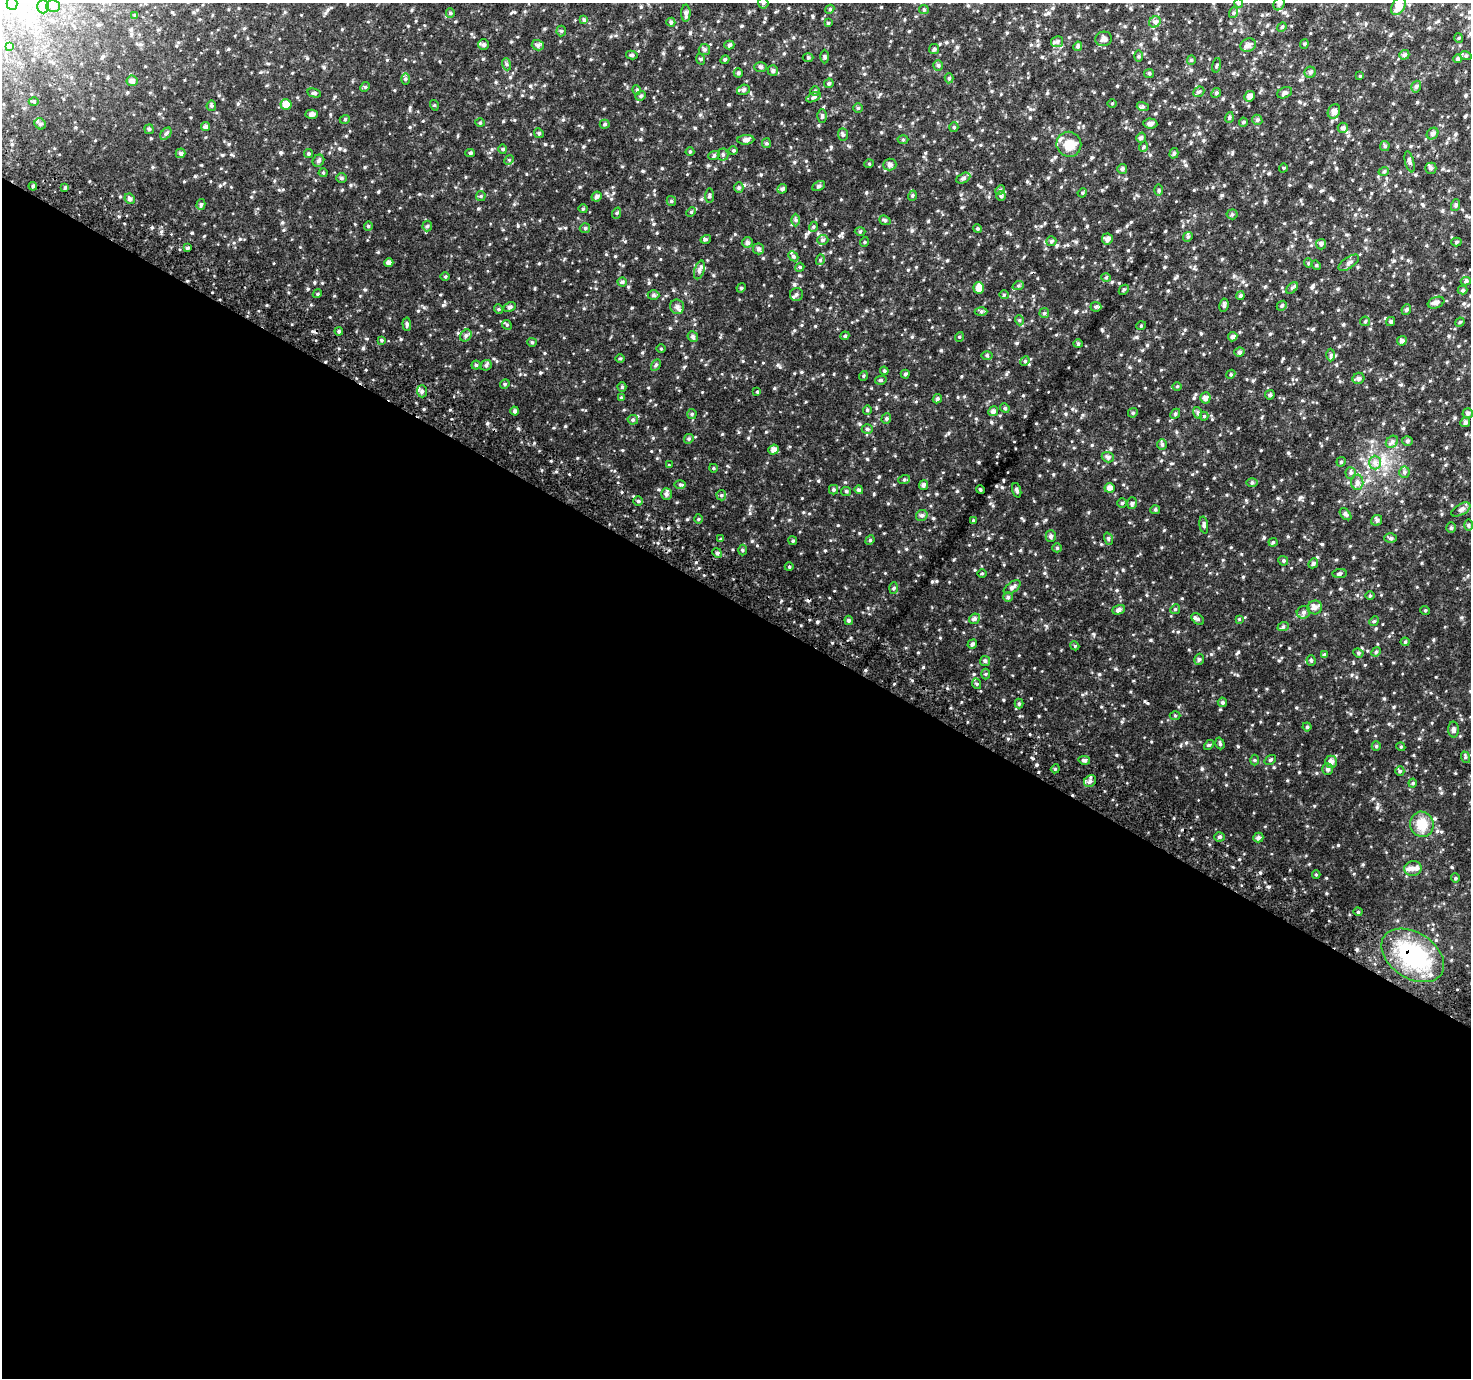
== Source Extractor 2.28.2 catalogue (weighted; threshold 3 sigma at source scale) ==
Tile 14 of 4 x 4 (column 2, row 4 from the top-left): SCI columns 1499-2967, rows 294-1669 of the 5928 x 6022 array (HDU 1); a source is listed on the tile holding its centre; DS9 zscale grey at full resolution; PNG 1473 x 1380 px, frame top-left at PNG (2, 3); each listed source drawn as its Kron ellipse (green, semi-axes under 4 px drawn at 4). Shown black and unused: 56% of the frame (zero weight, under 2 of 3 exposures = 2% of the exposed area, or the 3 px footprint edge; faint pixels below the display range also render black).
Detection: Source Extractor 2.28.2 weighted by HDU 2 'WHT'; one run over the whole footprint, this tile lists its part. Background 0.0912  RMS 0.018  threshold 0.0807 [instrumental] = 3 sigma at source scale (4.5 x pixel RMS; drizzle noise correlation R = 1.50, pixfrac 1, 0.0396/0.0396 arcsec/px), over >= 5 px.
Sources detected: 358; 1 cosmic-ray / hot-pixel residue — neither listed nor drawn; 3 inside a brighter listed object's ellipse — not listed separately; the other 354 listed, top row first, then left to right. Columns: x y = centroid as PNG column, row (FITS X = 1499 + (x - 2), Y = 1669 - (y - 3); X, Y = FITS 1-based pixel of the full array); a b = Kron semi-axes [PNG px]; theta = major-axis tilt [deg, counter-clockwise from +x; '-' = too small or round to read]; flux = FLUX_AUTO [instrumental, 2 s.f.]
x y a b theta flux
12 3 6 5 - 3.9
763 3 5 5 - 2.3
1239 3 5 3 - 1.7
1279 4 6 5 - 3.5
43 6 7 6 - 4.4
53 6 7 6 - 5
1398 6 9 6 60 14
830 9 4 3 - 1.5
924 10 5 4 - 2.1
450 13 5 4 - 1.9
686 13 8 4 90 4.4
1233 13 5 3 - 1.9
135 15 3 3 - 1.6
584 20 4 4 - 2.7
671 22 4 4 - 2.7
1155 22 6 5 - 3.2
828 23 4 4 - 1.6
1282 27 5 4 - 1.9
561 31 5 5 - 2
1459 38 5 3 - 1.5
1104 39 8 7 - 5.2
1057 42 6 5 - 3.2
1304 44 5 4 - 1.9
483 45 5 5 - 3
538 45 6 5 - 4.1
729 45 5 4 - 2.6
1248 45 8 6 26 6
10 46 4 4 - 1.7
1078 46 5 4 - 3.3
934 49 5 5 - 2.4
704 50 5 5 - 3.2
632 55 6 4 -14 2.5
1404 55 5 4 - 3.4
1138 56 6 4 89 1.9
1466 56 6 4 -18 2
825 57 7 3 -89 1.9
808 58 5 3 - 1.6
700 59 5 3 - 1.6
1458 59 4 4 - 2.5
725 60 4 4 - 1.9
1191 60 4 4 - 1.7
506 64 6 4 -71 2.3
938 65 5 4 - 2.6
1216 65 7 3 76 1.6
761 67 6 5 - 2.5
773 71 5 5 - 3.1
1310 72 5 5 - 3.3
738 73 4 4 - 2.4
1149 73 5 4 - 2
1360 76 4 4 - 1.4
949 78 5 4 - 2.4
405 79 6 4 89 2.2
132 81 5 5 - 5.1
829 83 5 4 - 2.6
365 87 5 4 - 1.8
1416 87 6 4 72 3
637 90 5 3 - 1.7
743 90 6 5 - 3.5
815 91 5 5 - 2
1199 92 6 5 - 2.8
314 93 7 4 -13 2.6
1216 93 5 4 - 2.1
1285 93 8 5 25 3.3
641 96 5 4 - 2.5
1249 96 5 5 - 6.7
814 97 8 4 27 2.8
34 101 5 3 - 1.6
1112 103 4 3 - 1.3
286 104 5 5 - 14
434 105 5 3 - 1.4
211 106 5 5 - 2.1
1143 107 6 4 -18 2.5
858 108 4 4 - 1.6
1334 111 7 6 - 7.1
312 114 6 4 2 5.2
822 116 6 4 89 2.4
1229 117 5 4 - 2.1
345 119 5 3 - 1.5
1257 120 5 4 - 2.4
1243 122 4 4 - 1.9
480 123 5 3 - 1.6
1150 123 7 5 -6 4.5
40 124 6 5 - 3
605 124 5 4 - 2.1
206 127 4 4 - 4.5
954 127 5 4 - 1.9
1343 128 5 5 - 3.5
149 129 5 4 - 2.2
539 133 5 4 - 2.1
166 134 7 4 53 2.9
1432 134 6 5 - 4
843 135 6 5 - 2.6
1141 138 5 4 - 3.1
746 140 8 5 4 5.1
903 140 5 3 - 1.6
766 143 5 4 - 2
1069 144 13 12 - 23
1385 146 5 4 - 2.1
1143 147 5 3 - 1.8
503 149 4 4 - 1.9
733 150 5 3 - 1.8
690 152 4 4 - 1.7
181 153 5 5 - 3.4
470 153 5 4 - 2.2
1174 153 5 4 - 2.7
308 154 4 4 - 2.4
714 155 6 3 19 1.8
723 155 6 5 - 2.8
509 160 5 4 - 1.9
318 161 6 5 - 3
1410 162 11 4 -76 4
869 164 5 3 - 1.4
890 165 6 6 - 5.5
1283 168 4 3 - 1.4
1431 168 5 5 - 3.2
1122 169 5 5 - 3.1
1384 171 5 3 - 1.7
323 173 4 4 - 1.8
341 178 5 4 - 2.3
963 178 7 5 28 3.1
33 186 4 4 - 2.3
819 186 7 4 27 2.5
739 187 5 4 - 2.5
65 188 4 4 - 2.5
782 189 5 4 - 3.3
1000 190 5 4 - 2
1159 190 6 4 90 2.2
1082 193 5 3 - 1.7
481 196 5 4 - 1.9
709 196 7 3 89 2.2
912 196 5 3 - 1.6
1001 196 5 5 - 2.1
597 197 5 5 - 4
130 199 5 5 - 3.3
671 201 5 4 - 2.1
201 204 5 4 - 2.6
1456 205 6 4 71 1.9
583 209 4 4 - 1.6
691 212 5 4 - 1.8
617 213 6 3 71 1.8
1232 214 5 5 - 2.2
796 220 6 4 -90 2.4
885 220 6 4 -21 2.2
368 226 5 4 - 1.8
427 226 5 5 - 2.2
813 227 5 3 - 1.6
585 228 5 5 - 2.2
977 229 4 4 - 2.3
860 231 5 3 - 1.5
1188 237 5 4 - 2.1
706 239 5 3 - 1.9
1107 239 5 5 - 5.2
823 240 5 5 - 2.7
1051 241 5 5 - 2.7
864 242 5 3 - 1.4
1456 242 5 4 - 2.4
747 243 5 5 - 3.8
1321 244 5 5 - 2.7
187 248 4 4 - 2.5
758 249 5 5 - 3.8
793 256 6 4 -44 2.5
820 260 5 3 - 1.9
389 263 4 4 - 6.2
1308 263 5 4 - 1.8
1349 263 12 5 34 4.8
1316 265 5 4 - 1.8
800 267 5 3 - 1.7
699 270 10 5 72 4
445 277 5 3 - 1.6
1106 277 5 3 - 1.9
1466 281 5 4 - 2.7
622 282 4 4 - 2.4
1018 286 6 3 19 2.1
741 288 5 3 - 1.6
979 288 6 5 - 12
1292 288 7 4 45 2.9
1124 290 6 3 45 1.7
1463 290 5 4 - 2
317 294 5 3 - 1.7
796 294 6 6 - 3.5
653 295 6 5 - 2.9
1004 295 4 4 - 1.7
1240 296 4 4 - 2.9
1436 303 8 5 20 5
1224 305 7 4 81 2.9
1282 306 5 4 - 2.3
510 307 7 4 27 2.6
677 307 7 7 - 5.3
1096 307 5 5 - 2.6
498 309 5 3 - 1.5
1406 309 5 5 - 2.7
981 311 6 4 0 2.6
1044 313 5 4 - 2
1019 320 5 3 - 1.5
1365 321 5 5 - 2
1391 321 5 4 - 2.7
1460 322 5 4 - 1.6
407 324 6 3 -86 2.6
507 325 5 4 - 1.9
1141 326 5 3 - 1.3
339 331 4 4 - 2.4
466 335 6 5 - 3.2
845 336 4 4 - 1.8
693 337 5 5 - 3
959 337 5 3 - 1.4
1233 337 5 4 - 4.5
381 340 4 3 - 1.7
1402 341 5 4 - 4.9
532 342 4 4 - 1.8
1078 344 4 4 - 1.9
661 349 5 3 - 1.4
1239 352 5 4 - 3.2
987 355 5 3 - 1.6
1331 355 6 4 89 2.5
620 358 5 3 - 1.6
1025 361 5 4 - 1.7
476 365 4 4 - 2.2
486 365 6 5 - 2.6
656 365 6 4 59 2.4
884 371 4 4 - 2
905 374 4 4 - 2.1
1231 374 5 3 - 1.6
863 376 5 3 - 1.5
1358 378 6 5 - 4
881 380 6 4 11 1.8
505 384 5 4 - 2.2
1177 386 5 3 - 1.4
622 387 4 4 - 1.5
422 391 6 5 - 4.1
757 392 4 4 - 1.5
1270 395 5 4 - 2.9
621 398 4 4 - 1.6
1205 398 5 5 - 5.8
937 399 5 4 - 2.7
1005 408 5 4 - 2
867 410 4 4 - 1.8
515 411 4 4 - 3.5
993 411 5 4 - 4.8
1133 413 5 4 - 2.1
1198 413 6 4 -73 2.3
1468 413 5 5 - 3.9
692 414 5 5 - 2.1
1175 414 5 4 - 2.4
1204 416 4 4 - 1.5
886 418 5 4 - 2.3
633 420 5 5 - 2.3
1465 422 5 5 - 3
867 429 5 5 - 2.8
689 439 5 4 - 2
1407 441 5 4 - 2.6
1392 442 7 5 43 3.6
1162 445 5 5 - 2.8
774 450 5 5 - 7.3
1108 457 6 5 - 3.7
1341 462 4 4 - 2.2
1375 463 7 6 - 5.4
669 465 3 3 - 1.2
713 468 4 3 - 1.2
1404 472 5 5 - 2.9
1351 473 5 5 - 2.8
904 480 6 4 19 2
1357 482 7 6 - 4.9
1252 483 5 4 - 2
680 485 6 4 -1 2.1
923 485 5 4 - 4.1
1109 488 5 5 - 5.9
980 489 4 3 - 1.6
833 490 4 4 - 2.5
859 490 4 4 - 2.8
1017 490 7 4 -73 2.9
846 491 5 4 - 2
666 494 6 5 - 4.7
721 495 5 5 - 2.4
638 501 4 4 - 2.2
1122 503 5 4 - 2
1132 503 6 5 - 2.7
1155 510 5 4 - 2
1461 510 10 5 30 4.4
1345 514 7 4 -47 3.4
922 515 6 5 - 3.5
698 519 5 3 - 1.5
973 520 4 4 - 1.5
1377 520 6 5 - 3.5
1204 525 8 4 -82 3.2
1468 525 6 4 90 1.7
1451 528 5 4 - 2.5
1051 536 5 5 - 3.8
1390 538 6 5 - 2.8
720 539 4 4 - 1.4
1108 539 6 4 -72 2.1
870 540 5 4 - 1.9
793 541 4 3 - 1.6
1273 542 4 4 - 1.9
1057 548 5 4 - 1.8
742 550 5 3 - 1.6
717 553 5 4 - 2.7
1283 561 5 4 - 2.4
1313 563 5 4 - 2.2
789 567 4 3 - 1.2
982 573 5 3 - 1.5
1340 573 7 4 7 2.5
1012 587 9 5 36 4.3
894 588 5 3 - 1.8
1370 596 5 3 - 1.5
1008 597 4 4 - 2.5
1315 607 7 7 - 5.5
1175 609 5 4 - 1.9
1119 610 6 4 21 4.2
1425 610 5 3 - 1.5
1303 612 7 6 - 4.2
974 619 5 5 - 3.4
1198 619 7 5 -39 3
1239 619 4 4 - 1.4
849 620 5 4 - 2.6
1374 621 5 4 - 2.1
1283 627 6 4 19 2.3
1405 642 4 4 - 1.7
972 644 5 4 - 2.9
1075 646 4 3 - 1.4
1376 652 5 4 - 2
1358 653 5 4 - 2.2
1324 655 4 4 - 2.7
1199 659 6 4 74 3.1
985 661 5 5 - 2.8
1311 661 5 4 - 2.1
986 674 5 3 - 1.7
977 684 5 3 - 1.7
1222 702 5 5 - 2.7
1019 704 5 4 - 2.2
1175 715 5 3 - 1.6
1307 727 4 4 - 2.3
1453 729 8 5 -88 4.1
1220 743 6 4 -71 2.3
1209 745 6 3 43 1.8
1376 746 5 4 - 1.8
1401 747 4 3 - 1.4
1465 757 6 4 -73 2.1
1084 760 6 4 -9 3
1255 760 5 3 - 1.6
1270 760 6 3 36 1.9
1331 762 6 5 - 6.2
1055 769 4 3 - 1.6
1327 769 6 5 - 3.8
1400 771 5 4 - 2.1
1090 781 6 5 - 4
1413 783 4 4 - 1.8
1422 824 12 12 - 24
1220 837 5 4 - 2.5
1258 838 5 5 - 4.2
1413 869 9 7 7 8
1316 874 4 4 - 1.8
1455 878 5 4 - 2
1358 912 4 4 - 1.8
1413 955 34 23 -33 120
Overlapping masked pixels (flux is a lower limit): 1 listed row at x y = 1413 955
Isophote crosses this tile's border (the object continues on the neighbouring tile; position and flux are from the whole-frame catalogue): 4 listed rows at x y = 12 3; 763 3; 1239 3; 1279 4
Unlisted compact peaks at least as high as the median listed source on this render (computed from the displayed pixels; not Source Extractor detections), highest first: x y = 933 518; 1377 807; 1322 544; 752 541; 815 326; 1264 537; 670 328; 859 533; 1211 654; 867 459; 1202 769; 794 284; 729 104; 1017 343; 1092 445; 1151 640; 941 350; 906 549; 640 139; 957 491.